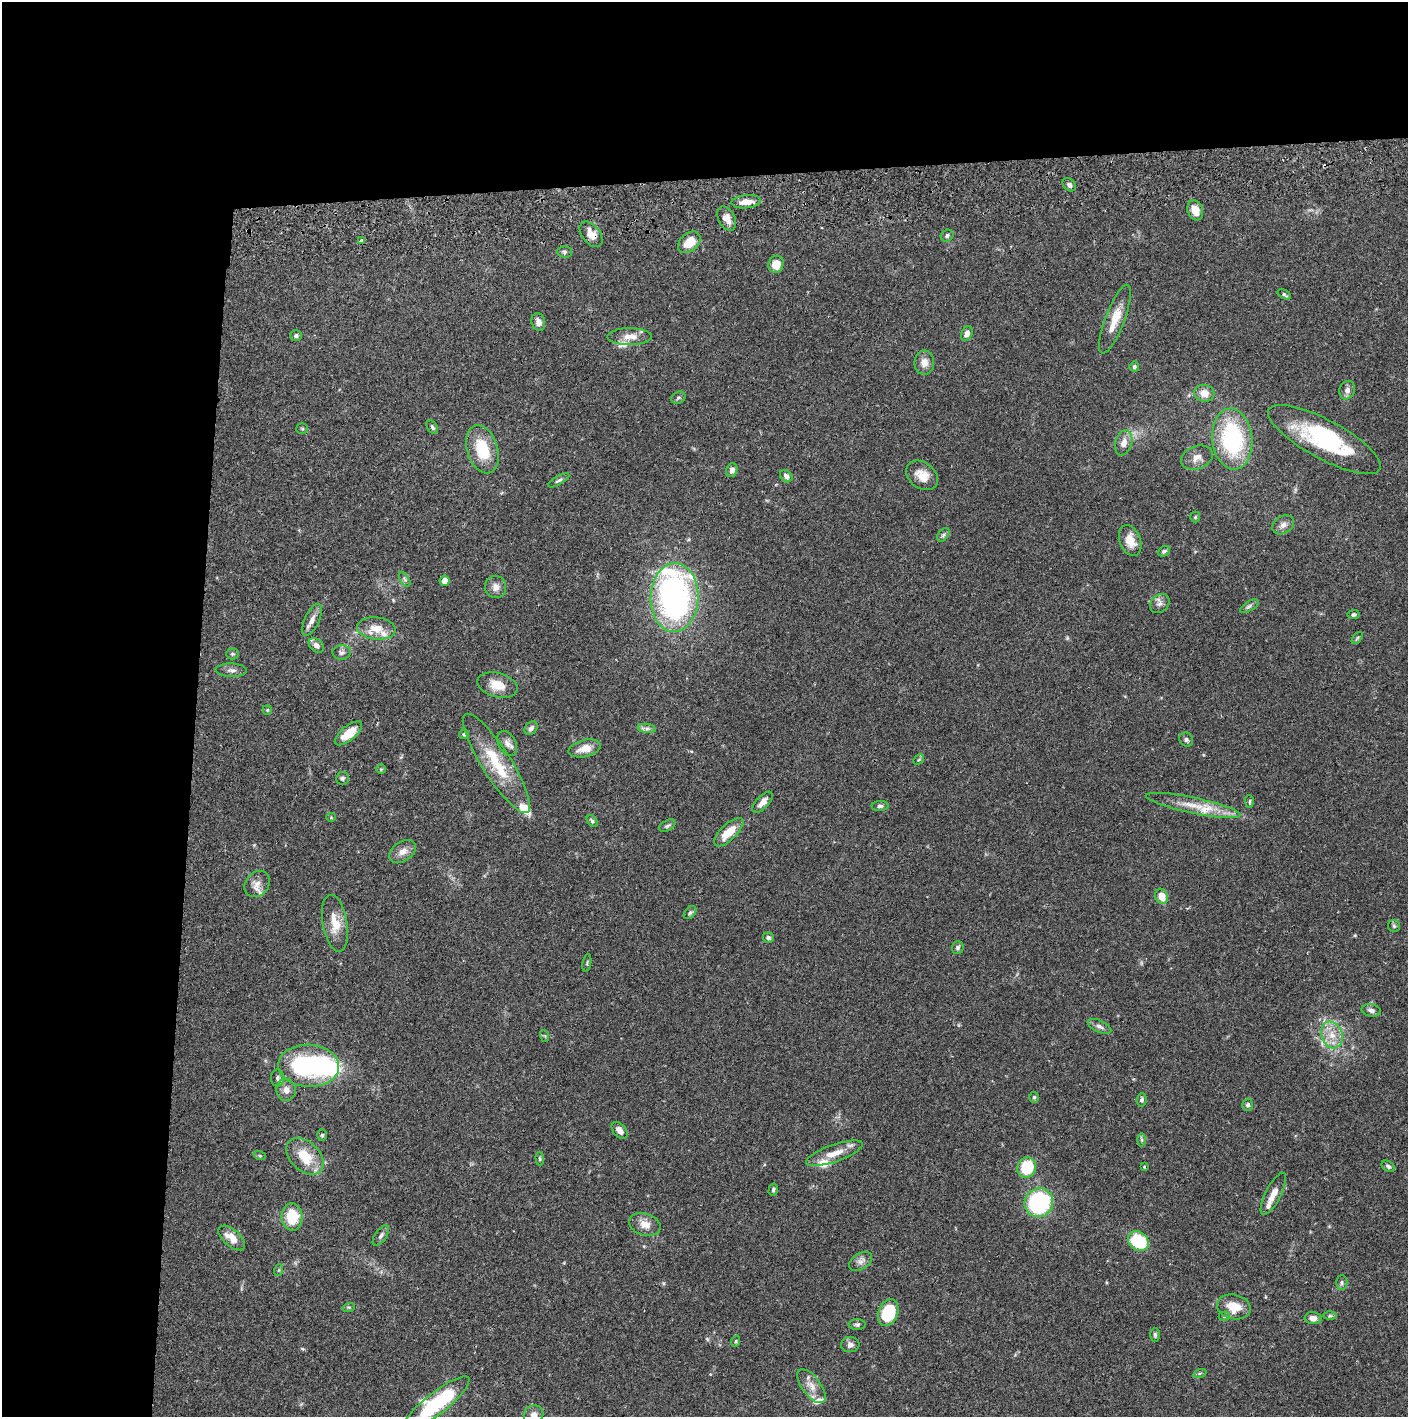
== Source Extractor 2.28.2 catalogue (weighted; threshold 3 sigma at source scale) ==
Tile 1 of 3 x 3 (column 1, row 1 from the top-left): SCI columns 4-1409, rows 2887-4301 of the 4229 x 4358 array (HDU 1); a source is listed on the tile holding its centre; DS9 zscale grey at full resolution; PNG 1410 x 1419 px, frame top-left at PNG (2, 2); each listed source drawn as its Kron ellipse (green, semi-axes under 4 px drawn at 4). Shown black and unused: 24% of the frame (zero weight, under 2 of 3 exposures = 3% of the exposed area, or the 3 px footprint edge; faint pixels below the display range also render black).
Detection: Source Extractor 2.28.2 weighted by HDU 2 'WHT'; one run over the whole footprint, this tile lists its part. Background 0.0682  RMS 0.0048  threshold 0.0218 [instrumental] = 3 sigma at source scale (4.5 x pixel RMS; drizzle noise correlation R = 1.50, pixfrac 1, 0.05/0.05 arcsec/px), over >= 5 px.
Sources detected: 140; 1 too faint to see at this stretch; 2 inside a brighter object's white glare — neither listed nor drawn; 11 inside a brighter listed object's ellipse — not listed separately; the other 126 listed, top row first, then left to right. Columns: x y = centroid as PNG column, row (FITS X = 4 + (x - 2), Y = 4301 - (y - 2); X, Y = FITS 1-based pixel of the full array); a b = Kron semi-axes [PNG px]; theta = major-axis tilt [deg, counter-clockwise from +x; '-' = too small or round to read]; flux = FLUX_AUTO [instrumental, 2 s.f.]
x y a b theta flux
1069 185 7 5 -46 1.7
746 202 15 6 5 4.9
1195 210 10 7 -71 5.8
727 219 13 8 -60 4.2
591 234 14 9 -52 5.6
947 236 6 5 - 1.3
362 240 3 3 - 3.6
689 242 13 9 41 8
564 252 7 5 -1 1
776 264 8 7 - 6.3
1284 294 7 4 -27 0.93
1115 319 36 9 69 9.4
538 322 9 6 -76 2.4
967 334 8 5 64 2.7
296 336 6 5 - 1
630 337 22 8 0 5.5
924 363 12 10 -88 3.9
1134 367 5 5 - 0.89
1347 390 9 7 70 2.2
1204 393 10 8 -11 4.8
678 398 7 6 - 0.98
432 427 7 5 -57 0.94
302 429 6 5 - 0.64
1232 439 31 20 -84 57
1324 439 63 19 -28 50
1124 443 13 8 73 3.8
482 449 25 15 -72 18
1197 458 16 11 21 4
732 470 7 5 70 2.2
922 475 17 13 -38 6.3
786 476 7 5 -45 1.8
559 480 12 4 30 1.1
1195 517 5 5 - 0.6
1283 525 12 8 32 2.7
943 535 8 5 48 0.96
1130 540 16 10 -69 6.3
1164 551 6 4 27 0.94
405 580 8 4 -59 0.96
444 581 5 5 - 4
496 587 11 10 - 3.2
674 597 34 24 87 140
1160 604 11 8 43 2.2
1249 606 10 5 31 1.2
1354 615 6 4 6 1
312 620 17 7 66 3.5
376 628 19 11 -6 7.2
1357 638 7 3 53 0.63
316 645 8 6 -40 2.3
341 652 9 7 2 1.6
232 654 6 5 - 0.71
231 670 15 6 -1 2
497 685 20 12 -15 7.6
267 710 5 4 - 0.47
531 728 7 5 50 1.6
647 728 9 4 -8 1.4
348 733 16 7 39 9.3
464 734 5 4 - 0.87
1186 740 7 6 - 1.2
507 743 13 8 -63 2.7
585 748 16 8 14 5.3
919 760 6 4 44 0.62
497 763 58 14 -58 21
381 769 4 4 - 0.53
342 778 6 6 - 1
1249 801 6 4 -88 0.75
763 802 13 6 48 3.6
1193 805 48 8 -12 11
880 806 8 5 2 1.3
331 817 5 4 - 0.46
592 821 7 4 -51 0.92
667 826 9 5 29 1
729 832 19 8 44 9.6
403 851 15 9 33 3.7
257 884 14 11 49 3.9
1162 896 8 6 -69 6.3
690 912 7 5 49 0.98
335 923 29 12 -80 8.9
1394 926 6 6 - 0.81
768 938 5 5 - 1.4
958 948 6 6 - 0.91
587 963 9 3 80 0.61
1371 1010 10 6 -12 1.8
1099 1026 13 6 -25 1.7
1332 1035 13 10 -70 6.4
545 1036 6 4 -72 0.53
309 1066 30 21 -3 62
278 1078 8 6 -90 1.3
286 1090 11 9 -83 3.2
1034 1097 5 4 - 0.76
1142 1100 7 5 83 1.2
1248 1105 6 5 - 1.3
620 1130 10 6 -49 3
322 1135 6 5 - 0.76
1142 1140 6 4 -90 0.89
834 1153 30 8 19 7.5
260 1156 6 4 -18 0.7
305 1156 22 14 -44 13
540 1159 7 4 -85 0.7
1388 1166 7 5 -33 1.1
1027 1167 10 9 - 20
1144 1167 3 3 - 0.61
773 1190 6 4 75 0.81
1273 1194 23 7 62 4.7
1039 1203 15 14 - 48
292 1217 14 10 -85 15
645 1224 16 11 -18 4.7
381 1235 12 5 54 1.6
232 1238 16 8 -41 6.8
1138 1241 11 9 -39 24
861 1261 12 8 32 2.4
279 1270 6 4 71 0.61
1342 1283 7 5 90 1.1
349 1307 6 4 17 0.61
1234 1307 17 12 -14 8.2
888 1313 14 10 69 22
1224 1316 5 4 - 0.7
1330 1316 6 4 1 0.74
1313 1318 8 6 -7 2.6
857 1325 8 5 4 1.1
1155 1335 7 4 -90 0.77
736 1341 6 3 72 0.54
850 1345 9 7 -1 1.8
1200 1373 6 4 18 0.7
811 1386 20 9 -53 5.1
436 1404 42 11 38 42
534 1415 10 9 - 2.6
Overlapping masked pixels (flux is a lower limit): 3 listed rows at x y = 591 234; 362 240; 1232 439
Isophote crosses this tile's border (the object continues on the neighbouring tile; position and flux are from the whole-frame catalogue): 2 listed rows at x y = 436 1404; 534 1415